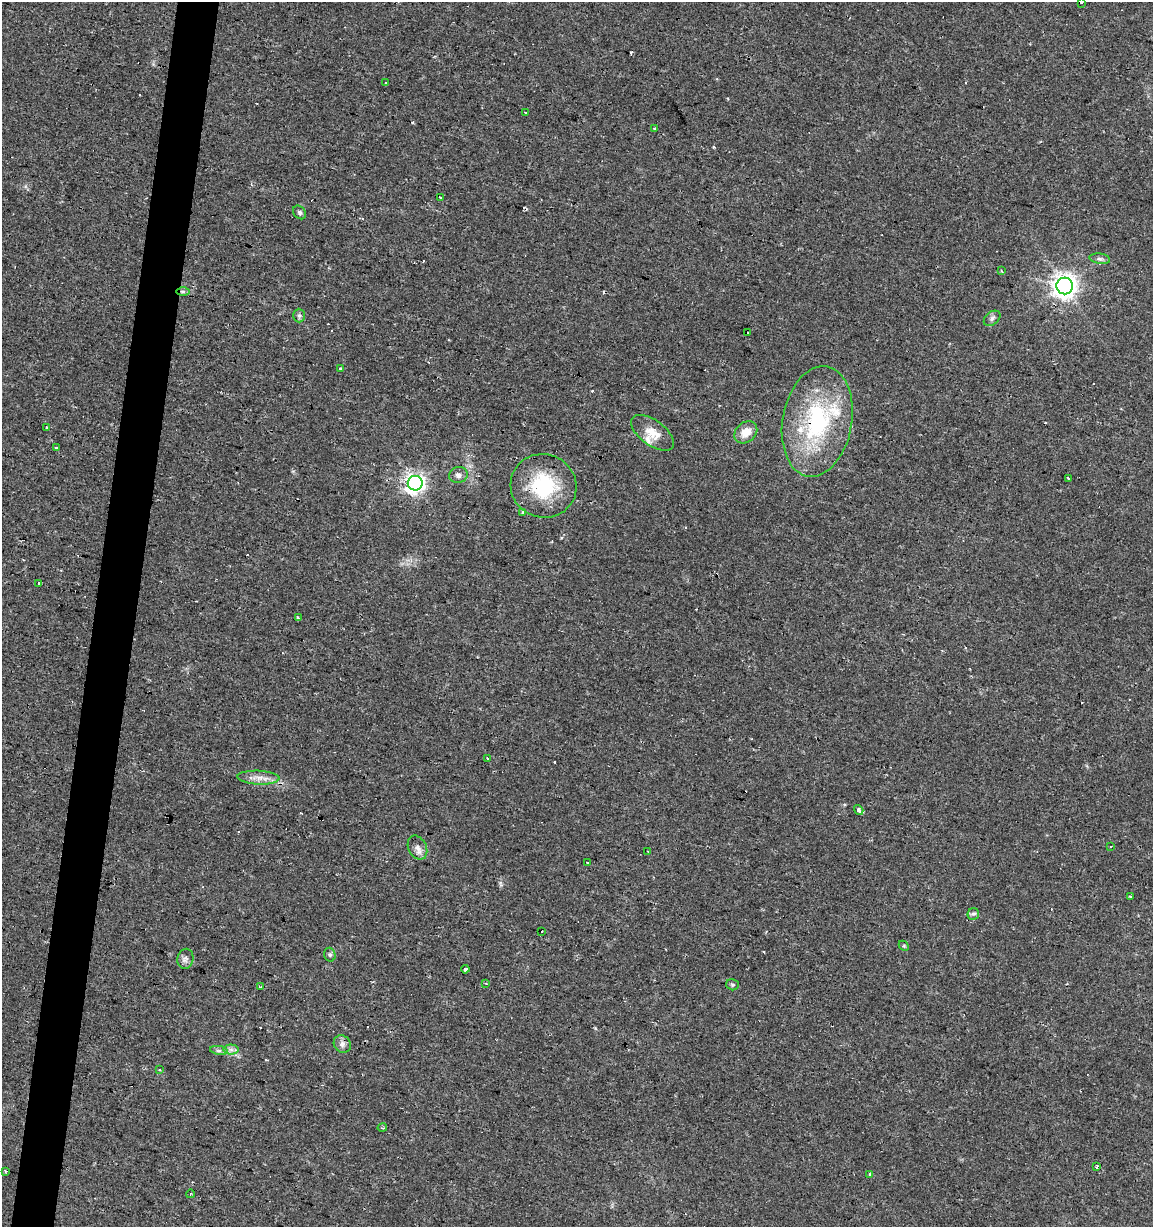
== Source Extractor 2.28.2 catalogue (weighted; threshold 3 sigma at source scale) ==
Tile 7 of 4 x 4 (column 3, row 2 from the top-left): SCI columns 2523-3673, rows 2453-3677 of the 5104 x 4901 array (HDU 1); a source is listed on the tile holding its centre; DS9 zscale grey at full resolution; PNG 1155 x 1229 px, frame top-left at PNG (2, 2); each listed source drawn as its Kron ellipse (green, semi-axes under 4 px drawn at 4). Shown black and unused: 4% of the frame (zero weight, under 2 of 3 exposures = <1% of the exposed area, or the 3 px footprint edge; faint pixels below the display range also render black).
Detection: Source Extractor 2.28.2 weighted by HDU 2 'WHT'; one run over the whole footprint, this tile lists its part. Background 0.0295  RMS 0.0034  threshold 0.0154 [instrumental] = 3 sigma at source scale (4.5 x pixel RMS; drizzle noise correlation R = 1.50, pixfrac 1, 0.0396/0.0396 arcsec/px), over >= 5 px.
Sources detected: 77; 23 cosmic-ray / hot-pixel residue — neither listed nor drawn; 2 inside a brighter listed object's ellipse — not listed separately; the other 52 listed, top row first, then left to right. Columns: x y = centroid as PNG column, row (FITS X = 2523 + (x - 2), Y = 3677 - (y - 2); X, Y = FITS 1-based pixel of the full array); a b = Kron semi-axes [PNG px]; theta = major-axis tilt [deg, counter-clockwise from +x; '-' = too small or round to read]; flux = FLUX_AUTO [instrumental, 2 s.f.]
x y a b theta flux
1081 2 3 2 - 0.38
385 82 3 3 - 2.2
525 112 3 2 - 0.53
654 129 3 3 - 0.54
440 197 3 3 - 1.7
300 212 7 6 - 0.76
1100 259 10 5 -7 0.94
1001 271 4 3 - 0.42
1065 286 8 8 - 300
183 292 7 4 0 0.73
299 316 7 6 - 0.78
992 318 9 6 38 1.1
747 333 3 3 - 4.4
341 369 4 3 - 1.3
817 421 56 34 80 42
47 428 3 3 - 3.2
746 432 12 9 41 4.3
652 433 25 12 -36 5.5
56 447 3 2 - 0.57
458 475 9 8 - 1.6
1069 479 3 2 - 0.57
415 483 7 7 - 170
543 486 33 31 -22 22
523 512 3 3 - 8
38 583 3 3 - 1.1
298 618 3 3 - 0.56
487 759 3 3 - 1
258 778 21 7 -3 3
859 810 5 4 - 1.6
1111 846 3 2 - 0.25
417 848 12 9 -64 2
648 851 3 2 - 0.33
587 862 2 2 - 0.42
1130 896 3 3 - 0.66
973 914 6 5 - 0.74
542 932 3 3 - 1.4
904 946 5 4 - 0.42
330 955 7 5 -74 0.69
185 959 10 8 79 1.3
465 969 4 3 - 1.5
486 983 3 3 - 0.34
732 985 6 5 - 0.63
261 987 3 3 - 0.5
342 1044 9 8 - 1.6
231 1049 7 5 0 1.1
219 1050 9 4 -9 0.86
159 1069 3 3 - 0.4
382 1128 5 3 - 0.39
1097 1167 3 3 - 0.58
5 1171 3 3 - 1.3
870 1174 3 3 - 1.1
190 1194 4 3 - 0.27
Overlapping masked pixels (flux is a lower limit): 1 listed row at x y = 817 421
Isophote crosses this tile's border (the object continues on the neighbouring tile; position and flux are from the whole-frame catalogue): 1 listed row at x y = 1081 2
Unlisted compact peaks at least as high as the median listed source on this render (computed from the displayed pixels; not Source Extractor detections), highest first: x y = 714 147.